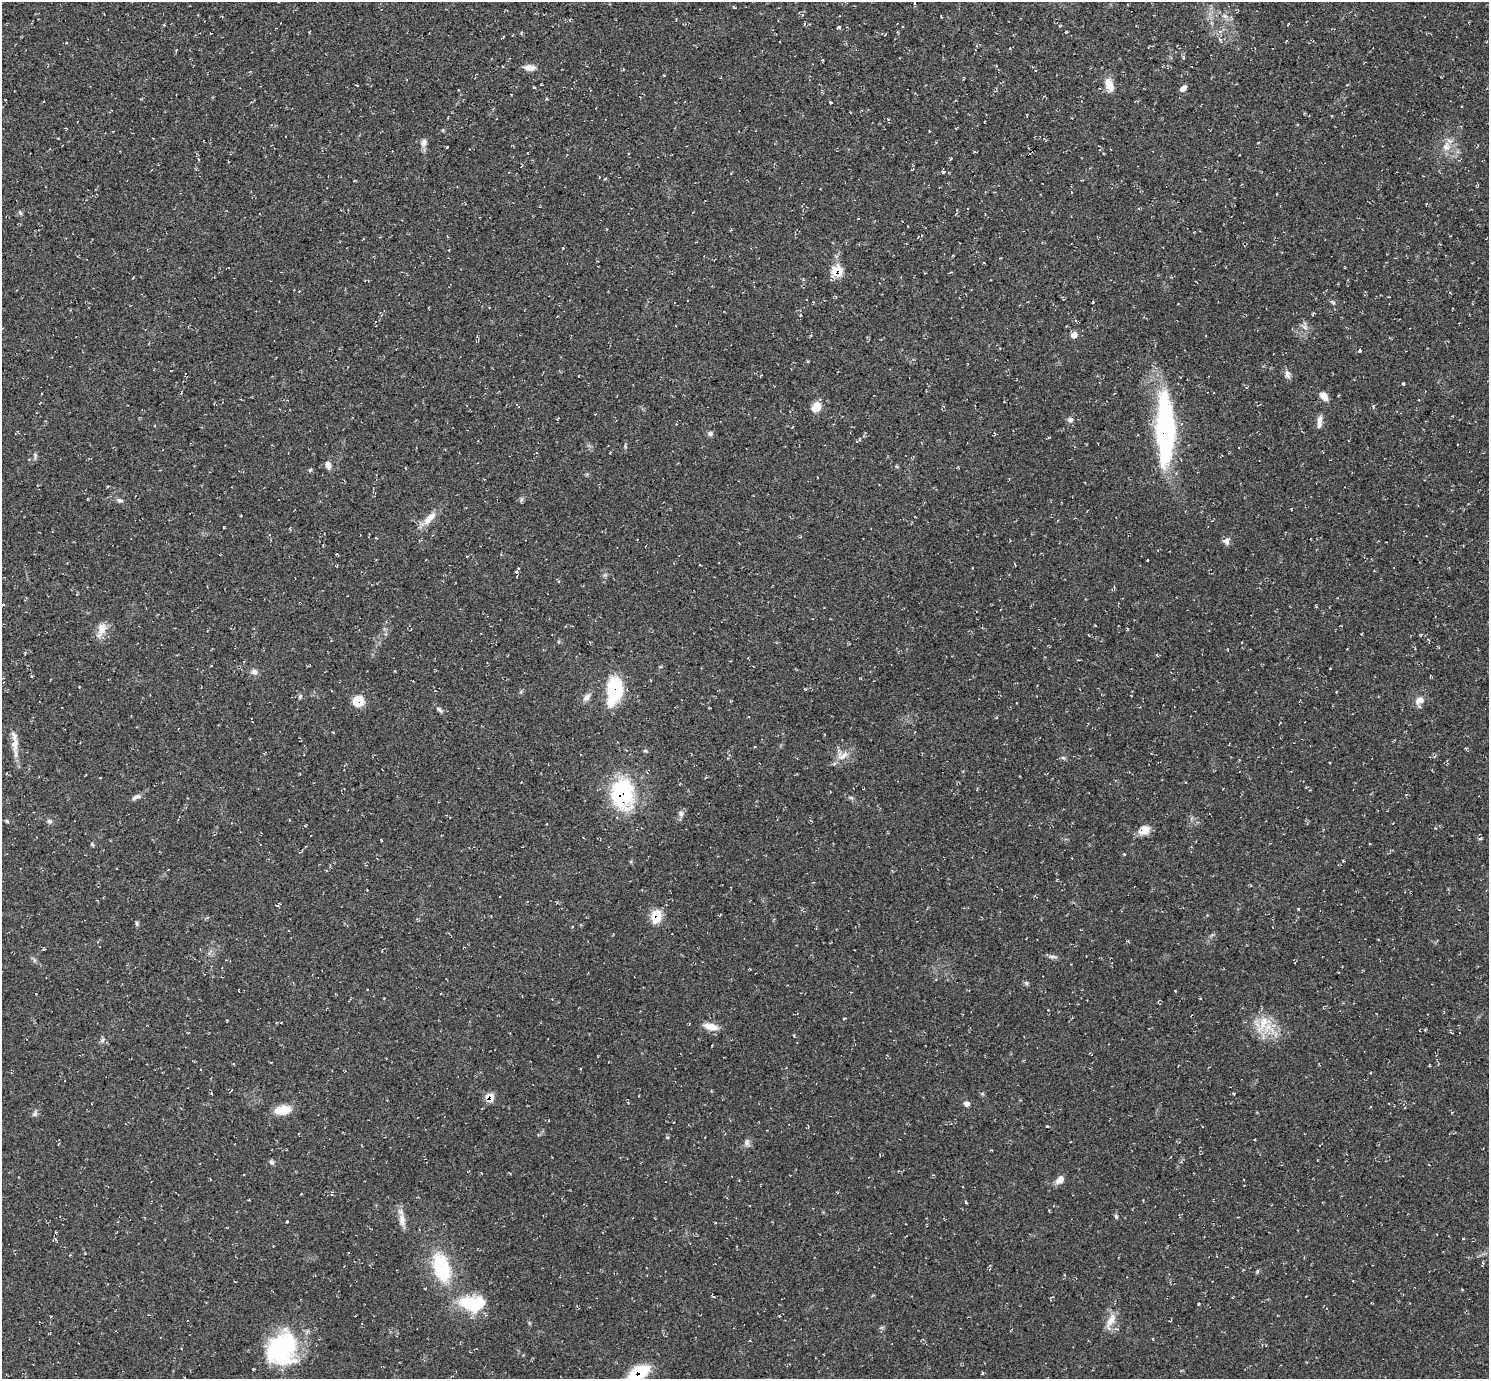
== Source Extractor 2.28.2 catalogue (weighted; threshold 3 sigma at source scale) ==
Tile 10 of 4 x 4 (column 2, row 3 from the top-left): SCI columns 1488-2974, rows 1529-2905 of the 5952 x 5956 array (HDU 1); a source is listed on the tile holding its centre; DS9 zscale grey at full resolution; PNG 1491 x 1381 px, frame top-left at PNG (2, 2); no overlay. Shown black and unused: <1% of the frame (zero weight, under 2 of 3 exposures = <1% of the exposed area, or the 3 px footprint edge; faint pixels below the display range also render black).
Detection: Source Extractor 2.28.2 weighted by HDU 2 'WHT'; one run over the whole footprint, this tile lists its part. Background 0.055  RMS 0.008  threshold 0.0362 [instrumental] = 3 sigma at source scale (4.5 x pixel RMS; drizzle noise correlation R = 1.50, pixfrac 1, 0.05/0.05 arcsec/px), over >= 5 px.
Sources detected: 141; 1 inside a brighter object's white glare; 4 cosmic-ray / hot-pixel residue — not listed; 3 inside a brighter listed object's ellipse — not listed separately; the other 133 listed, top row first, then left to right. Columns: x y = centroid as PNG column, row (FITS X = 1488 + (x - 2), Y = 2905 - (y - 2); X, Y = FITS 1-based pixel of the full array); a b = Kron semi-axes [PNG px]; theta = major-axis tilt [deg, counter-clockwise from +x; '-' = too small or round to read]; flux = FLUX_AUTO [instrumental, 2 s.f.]
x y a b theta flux
1225 16 7 5 -44 2
805 23 4 3 - 0.73
164 25 3 3 - 0.65
1060 26 4 3 - 0.68
839 27 4 3 - 1.5
503 37 4 2 - 1.1
1220 40 7 4 -53 1.8
176 50 3 3 - 0.54
1183 57 5 4 - 1.1
822 60 4 3 - 0.7
528 67 11 10 - 5.1
1109 84 14 8 -67 11
534 87 3 3 - 0.77
1183 88 8 5 42 3.5
640 97 2 2 - 0.47
546 98 4 3 - 0.8
830 102 3 3 - 1
448 118 3 2 - 0.52
984 122 3 2 - 0.93
285 136 2 2 - 0.59
424 142 12 7 73 3.7
447 147 3 3 - 5.3
1446 147 13 12 - 8.7
199 159 4 3 - 0.76
951 159 3 2 - 1.1
943 172 4 4 - 1.1
605 179 4 3 - 0.93
1071 192 3 2 - 0.45
1426 204 4 3 - 0.66
20 213 7 5 -67 1.3
563 248 3 3 - 0.74
984 263 4 2 - 0.57
836 272 11 10 - 19
803 280 5 3 - 0.82
1092 302 3 3 - 1.6
1333 303 7 4 -54 1.4
801 315 4 4 - 0.87
1076 321 4 3 - 1.1
1304 327 9 6 -37 2.9
1074 335 5 5 - 7.2
1359 350 3 3 - 2.9
1287 374 13 6 -75 3.2
1403 383 3 2 - 0.97
1324 396 10 6 -54 6.8
1373 406 5 4 - 0.91
816 407 13 10 52 9.1
1070 420 7 6 - 2.5
1319 422 16 6 85 4.5
1165 429 71 17 -89 170
710 433 8 6 29 2.2
995 434 5 3 - 0.78
859 440 7 4 33 1.3
35 456 11 3 86 1.4
328 465 10 6 -68 4
897 467 5 3 - 0.8
405 468 3 3 - 0.75
310 470 6 4 45 0.98
521 499 7 4 89 1.4
120 500 8 6 -12 2.1
431 516 16 9 43 7.7
1227 541 10 8 80 3.2
1147 560 3 3 - 0.95
605 575 5 5 - 1.4
3 605 4 2 - 0.92
1095 625 3 2 - 0.56
102 629 22 10 69 8
1330 668 2 2 - 0.85
254 672 8 7 - 3.3
650 680 3 2 - 0.53
615 689 22 14 89 51
300 696 7 4 63 1.3
586 697 13 7 48 3.7
1419 700 11 8 39 6.1
358 701 11 11 - 15
439 710 10 5 -41 2.1
15 744 20 10 84 8.5
1466 749 5 3 - 0.83
645 751 5 4 - 1.1
843 755 20 9 34 8.2
1063 758 6 4 -18 1.2
963 771 3 3 - 0.68
622 793 32 24 -89 75
136 797 14 6 24 3.3
681 814 9 7 85 2.9
7 821 5 4 - 1
50 821 6 6 - 2
305 826 4 2 - 0.65
1144 830 14 10 34 8.5
1480 838 6 3 16 1.6
92 844 6 4 -45 1
1370 844 3 2 - 0.6
1124 854 3 3 - 0.82
1343 861 3 3 - 1.2
656 916 13 10 75 18
137 923 8 4 -90 1.2
1128 941 4 3 - 0.79
1053 957 13 4 -5 2.3
1026 983 7 5 -46 1.3
844 1018 4 2 - 0.68
1264 1021 15 14 - 14
711 1027 17 8 -14 9
794 1035 3 3 - 0.89
102 1040 7 5 47 1.9
712 1045 3 2 - 0.63
231 1091 4 2 - 0.61
1233 1094 3 3 - 0.75
490 1098 9 9 - 9.6
967 1104 6 5 - 3.8
282 1110 18 10 11 13
34 1114 10 4 50 1.8
1047 1126 3 2 - 0.7
667 1137 5 4 - 1.2
1255 1139 3 2 - 0.66
747 1143 10 7 85 3
271 1162 7 5 -50 1.7
1060 1180 10 7 37 5.9
1244 1180 2 2 - 0.5
966 1202 4 2 - 0.77
1049 1210 4 3 - 0.65
1116 1217 7 4 -65 1.2
402 1220 18 9 -85 7
287 1222 3 2 - 0.81
55 1232 4 3 - 0.57
441 1268 30 16 -75 53
1462 1289 5 3 - 0.71
468 1303 23 18 -14 30
1198 1304 3 3 - 2.9
1111 1321 27 9 65 8.7
750 1341 3 2 - 0.51
282 1348 36 28 56 99
523 1355 3 3 - 0.79
638 1373 24 14 33 33
982 1373 4 3 - 0.84
Overlapping masked pixels (flux is a lower limit): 6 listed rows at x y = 836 272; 615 689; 622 793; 656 916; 490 1098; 638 1373
Isophote crosses this tile's border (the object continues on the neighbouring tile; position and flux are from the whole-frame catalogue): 1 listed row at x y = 638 1373
Unlisted compact peaks at least as high as the median listed source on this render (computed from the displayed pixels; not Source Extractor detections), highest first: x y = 1257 1272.